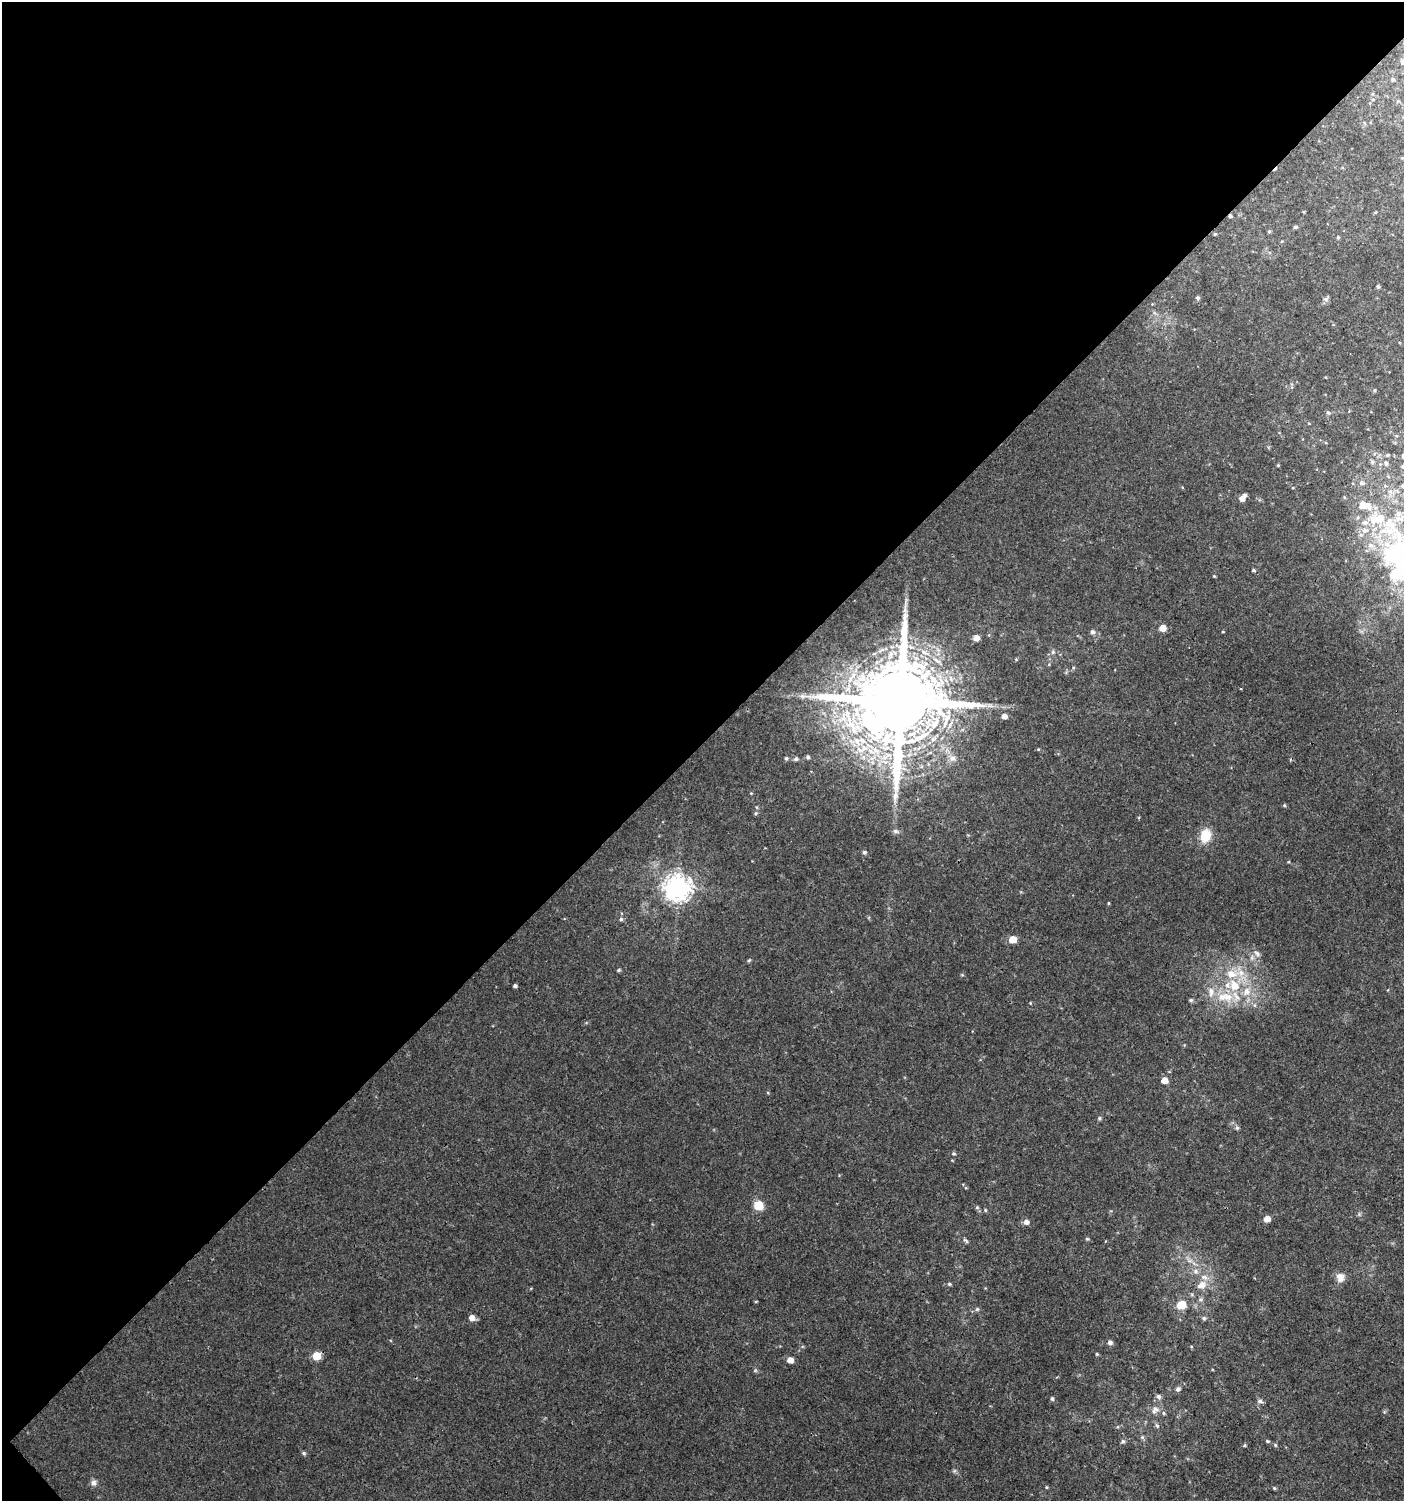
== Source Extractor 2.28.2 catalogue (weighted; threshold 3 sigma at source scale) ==
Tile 5 of 4 x 4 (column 1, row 2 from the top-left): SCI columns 205-1606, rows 3030-4528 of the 6060 x 6084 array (HDU 1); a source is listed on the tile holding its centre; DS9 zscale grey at full resolution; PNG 1406 x 1503 px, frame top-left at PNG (2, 2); no overlay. Shown black and unused: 50% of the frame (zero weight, under 3 of 4 exposures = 4% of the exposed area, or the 3 px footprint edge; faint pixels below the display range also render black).
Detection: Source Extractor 2.28.2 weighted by HDU 2 'WHT'; one run over the whole footprint, this tile lists its part. Background 0.00434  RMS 0.0022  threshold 0.00968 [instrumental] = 3 sigma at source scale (4.5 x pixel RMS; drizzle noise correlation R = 1.50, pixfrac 1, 0.0396/0.0396 arcsec/px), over >= 5 px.
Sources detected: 115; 3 inside a brighter object's white glare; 2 cosmic-ray / hot-pixel residue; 1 long thin detection or spike segment (spike, bleed or trail) — not listed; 11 inside a brighter listed object's ellipse — not listed separately; the other 98 listed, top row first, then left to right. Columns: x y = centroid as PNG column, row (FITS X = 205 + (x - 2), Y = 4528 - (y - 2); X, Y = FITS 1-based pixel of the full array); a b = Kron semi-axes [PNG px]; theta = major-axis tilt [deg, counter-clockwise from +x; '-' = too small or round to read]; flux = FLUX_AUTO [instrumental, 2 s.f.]
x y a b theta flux
1403 62 6 6 - 0.83
1393 80 5 4 - 0.28
1295 227 5 4 - 0.43
1269 232 5 4 - 0.31
1215 234 4 4 - 0.22
1338 237 5 4 - 0.29
1378 286 4 4 - 0.36
1198 298 5 4 - 0.43
1326 299 9 6 36 0.54
1374 390 5 4 - 0.27
1328 413 6 5 - 0.4
1387 455 5 3 - 0.29
1278 465 4 4 - 0.21
1361 483 6 6 - 0.64
1344 497 5 3 - 0.21
1242 498 8 4 55 1.8
1391 527 72 35 90 33
1253 570 4 4 - 0.31
1214 576 5 3 - 0.22
1163 628 5 5 - 3.1
1092 632 6 5 - 0.61
1223 632 4 3 - 0.18
976 638 5 5 - 2
1053 652 6 5 - 0.45
1016 659 5 4 - 0.22
1241 689 3 2 - 0.16
802 696 9 7 -2 0.92
900 701 22 22 - 4000
1004 716 5 4 - 1.4
1038 749 5 3 - 0.2
874 751 26 15 -16 9
808 757 4 4 - 0.48
786 758 5 4 - 0.33
952 758 10 9 - 1.4
796 759 5 5 - 0.54
751 793 4 4 - 0.18
1284 805 4 4 - 0.25
756 807 5 3 - 0.23
756 813 5 5 - 0.32
895 831 8 6 -15 0.55
1205 836 14 10 74 4.7
864 852 5 5 - 0.46
677 888 9 8 - 230
1108 903 5 3 - 0.19
621 919 5 5 - 0.4
1012 939 5 5 - 4.3
1257 953 10 6 -39 0.74
749 960 5 4 - 0.31
619 970 5 4 - 0.32
1241 973 13 11 6 2.6
515 986 4 3 - 0.45
1234 986 13 10 -56 4
1246 991 12 10 68 2.6
1211 992 16 8 -90 2
1227 997 17 12 -11 4.4
1191 1000 5 4 - 0.41
1254 1005 6 4 -71 0.34
1164 1080 5 5 - 2.3
768 1093 5 3 - 0.21
1099 1118 5 5 - 0.36
1237 1128 5 5 - 0.44
953 1153 5 5 - 0.36
758 1205 6 5 - 10
977 1207 5 5 - 0.32
985 1210 4 4 - 0.24
1267 1219 5 5 - 2.1
1026 1222 6 6 - 1
1087 1239 5 4 - 0.28
966 1240 9 4 -44 0.41
1195 1271 8 8 - 1
1340 1277 12 11 - 1.6
949 1284 5 4 - 0.33
1202 1285 12 9 26 2
1200 1299 6 6 - 0.56
756 1301 4 3 - 0.21
1181 1305 7 5 23 6
977 1309 7 5 14 0.47
472 1318 6 5 - 1.6
1204 1318 6 5 - 0.49
1110 1342 5 5 - 0.72
1097 1354 4 3 - 0.25
316 1356 5 5 - 5.6
790 1360 5 5 - 1.8
1178 1389 6 5 - 0.61
1158 1396 6 6 - 0.65
1052 1399 5 4 - 0.41
1260 1401 9 6 -12 0.56
1155 1410 12 9 35 1.3
1157 1426 6 5 - 0.49
1142 1437 6 5 - 0.38
1123 1441 6 5 - 0.52
1267 1441 5 4 - 0.31
1245 1445 4 4 - 0.25
1275 1445 5 4 - 0.28
304 1453 6 5 - 0.41
93 1483 8 8 - 0.84
1046 1487 4 4 - 0.22
1274 1488 5 4 - 0.26
Overlapping masked pixels (flux is a lower limit): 1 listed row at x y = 900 701
Isophote crosses this tile's border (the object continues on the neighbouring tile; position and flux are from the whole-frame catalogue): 1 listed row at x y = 1403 62
Unlisted compact peaks at least as high as the median listed source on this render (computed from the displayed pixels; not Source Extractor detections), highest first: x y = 755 1370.